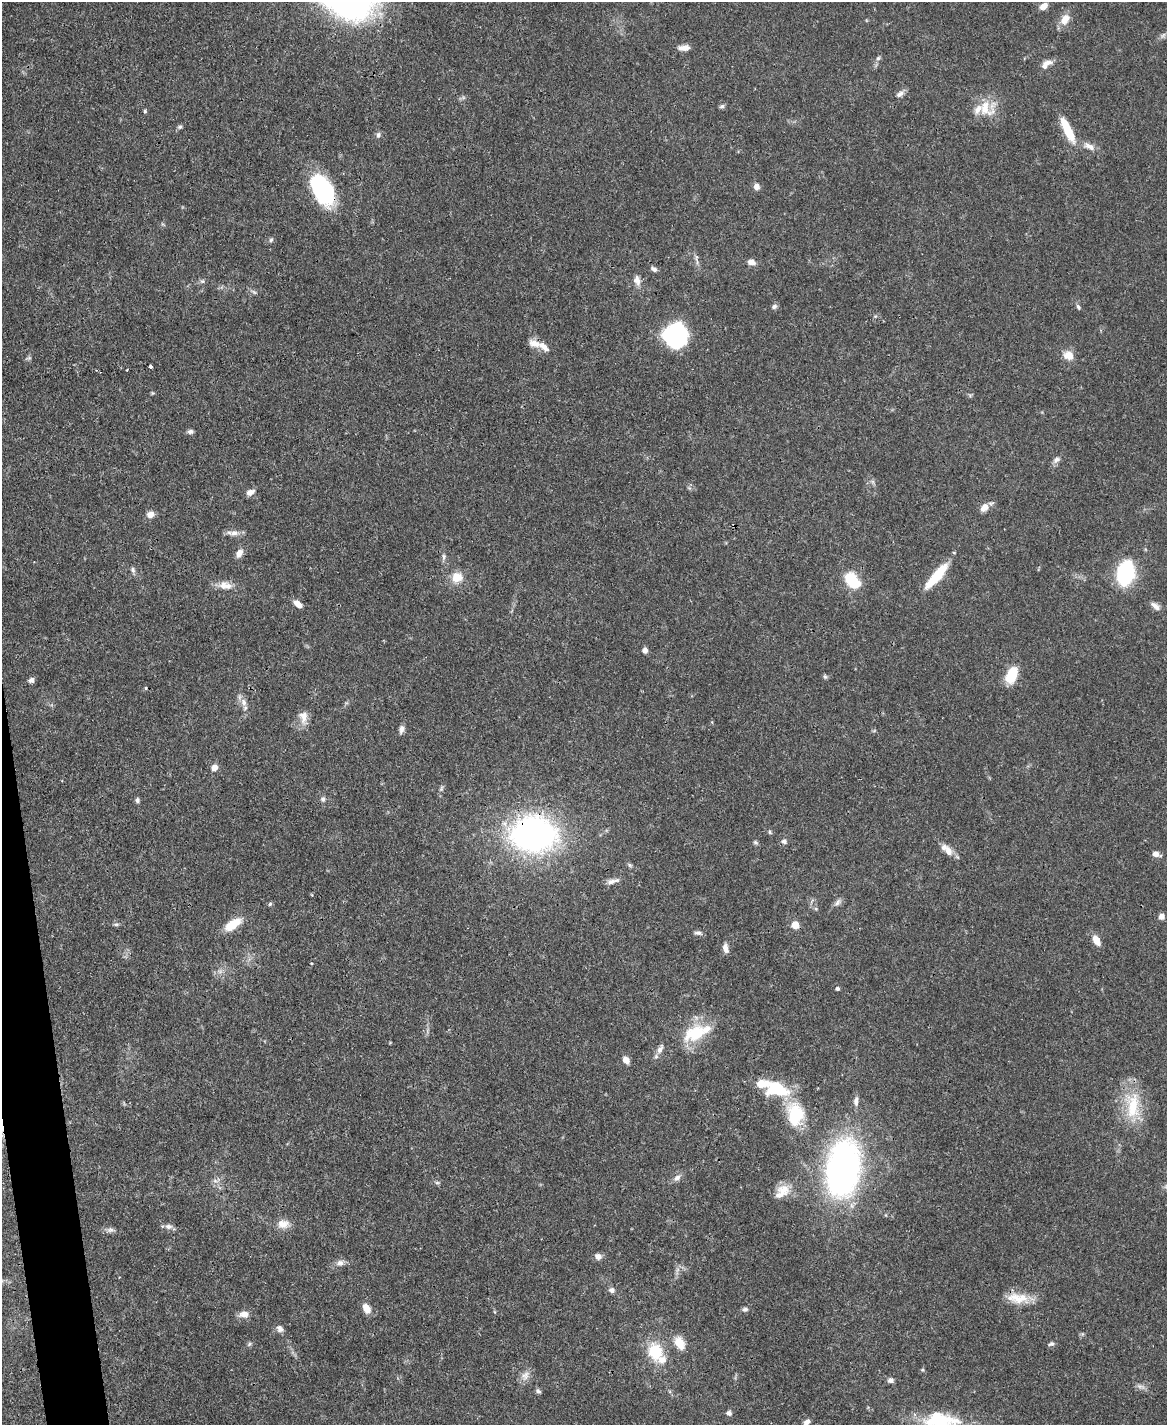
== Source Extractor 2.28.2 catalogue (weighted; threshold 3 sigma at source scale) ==
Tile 7 of 4 x 3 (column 3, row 2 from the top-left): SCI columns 2333-3497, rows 1666-3088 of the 4665 x 4644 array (HDU 1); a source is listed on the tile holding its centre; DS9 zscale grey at full resolution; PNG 1169 x 1427 px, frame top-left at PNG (2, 2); no overlay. Shown black and unused: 2% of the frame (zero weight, under 3 of 4 exposures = <1% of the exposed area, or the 3 px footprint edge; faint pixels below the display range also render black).
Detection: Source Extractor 2.28.2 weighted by HDU 2 'WHT'; one run over the whole footprint, this tile lists its part. Background 0.0656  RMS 0.0033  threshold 0.015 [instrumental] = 3 sigma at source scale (4.5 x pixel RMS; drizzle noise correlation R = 1.50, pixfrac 1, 0.05/0.05 arcsec/px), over >= 5 px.
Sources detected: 120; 1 inside a brighter object's white glare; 3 cosmic-ray / hot-pixel residue — not listed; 8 inside a brighter listed object's ellipse — not listed separately; the other 108 listed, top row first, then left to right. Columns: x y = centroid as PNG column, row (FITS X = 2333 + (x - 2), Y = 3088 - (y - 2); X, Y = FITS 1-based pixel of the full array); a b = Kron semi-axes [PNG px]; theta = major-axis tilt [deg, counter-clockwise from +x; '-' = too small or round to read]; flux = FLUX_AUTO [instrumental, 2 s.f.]
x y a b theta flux
1044 6 9 6 36 2.7
1065 19 14 9 61 4
1163 35 9 3 45 0.8
684 48 11 6 4 2.6
878 58 6 5 - 0.66
1046 64 15 8 41 2.6
900 94 11 7 36 1.5
722 106 6 6 - 0.76
985 108 27 22 1 8.4
145 111 5 4 - 0.47
180 127 7 5 22 0.64
1068 130 34 9 -64 8.5
378 135 8 6 79 0.87
1089 146 19 8 -30 2.8
756 186 8 7 - 1.5
323 190 34 19 -62 34
271 240 6 5 - 0.63
752 262 8 6 -14 2.1
654 269 7 5 -25 1.1
637 280 14 8 -77 2.1
202 281 6 5 - 0.69
254 292 7 4 -18 0.57
774 306 8 6 31 0.86
1078 307 8 4 -65 0.69
675 335 21 20 - 43
534 344 18 8 -18 3.1
1068 355 14 11 -22 3.2
151 367 4 3 - 1.6
153 393 5 5 - 0.37
190 431 7 5 2 1
1056 460 11 7 34 1.3
250 492 9 6 23 2.1
984 507 9 7 47 3.1
150 514 7 6 - 2.7
234 533 14 7 9 2.1
239 553 10 7 65 2.4
444 557 9 5 82 0.92
133 570 7 6 - 0.95
1126 573 15 9 78 55
936 576 35 9 50 11
457 577 10 10 - 5.6
852 580 14 9 -48 16
225 585 20 11 -9 3.6
298 604 10 6 -38 2.6
1155 606 15 6 -40 1.9
645 650 6 6 - 1.4
825 676 7 5 -68 0.57
1011 677 16 11 38 7.3
31 680 7 6 - 1.2
244 702 11 8 -78 2
303 717 19 11 -83 3.3
401 729 11 6 79 1.3
214 768 7 6 - 2.1
441 788 8 5 71 0.77
323 799 7 6 - 0.92
137 800 6 5 - 0.83
770 832 7 4 -62 0.51
533 834 29 23 -2 140
784 841 7 6 - 1.1
755 842 7 5 -28 0.59
948 851 15 10 -62 2.6
1156 854 8 5 -16 2
630 865 7 5 -28 0.64
612 881 19 6 15 1.9
837 902 11 6 52 1.3
270 904 6 4 46 0.46
1162 916 6 5 - 2
116 924 9 4 0 0.61
233 924 20 9 35 7.4
795 925 5 5 - 7
698 933 10 5 -7 0.99
1096 940 11 7 -60 3.6
725 948 11 6 -81 1.9
837 989 4 4 - 0.89
696 1033 31 18 25 15
660 1049 14 7 64 1.7
626 1060 7 5 -57 2.6
777 1089 26 16 -15 18
856 1101 13 6 86 1.6
1133 1106 42 20 -87 15
795 1114 28 20 -85 16
843 1168 37 21 81 170
677 1178 10 7 43 1.6
215 1181 7 5 -42 0.91
437 1183 6 4 0 0.56
784 1189 18 15 -5 5
283 1224 16 11 -6 3.3
168 1226 10 7 -1 1.4
110 1230 10 6 16 1.1
598 1256 8 7 - 1.7
340 1263 12 8 16 1.8
612 1290 8 6 -23 1.2
1017 1298 30 14 -3 6.9
366 1308 12 8 -62 3.2
745 1309 8 6 14 0.89
244 1314 11 8 2 2.7
280 1329 10 7 -47 1.5
679 1343 17 10 -62 4.6
249 1344 6 4 71 0.54
1051 1344 8 6 16 0.78
655 1352 19 15 -71 12
525 1375 14 10 58 2.4
891 1380 8 6 -14 1.2
1140 1386 13 5 -12 1.3
538 1391 7 5 -42 0.8
729 1413 6 6 - 1
940 1420 44 19 -5 20
806 1423 10 6 54 1.6
Overlapping masked pixels (flux is a lower limit): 2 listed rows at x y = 323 190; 533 834
Isophote crosses this tile's border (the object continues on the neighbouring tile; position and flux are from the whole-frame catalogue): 2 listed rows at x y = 940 1420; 806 1423